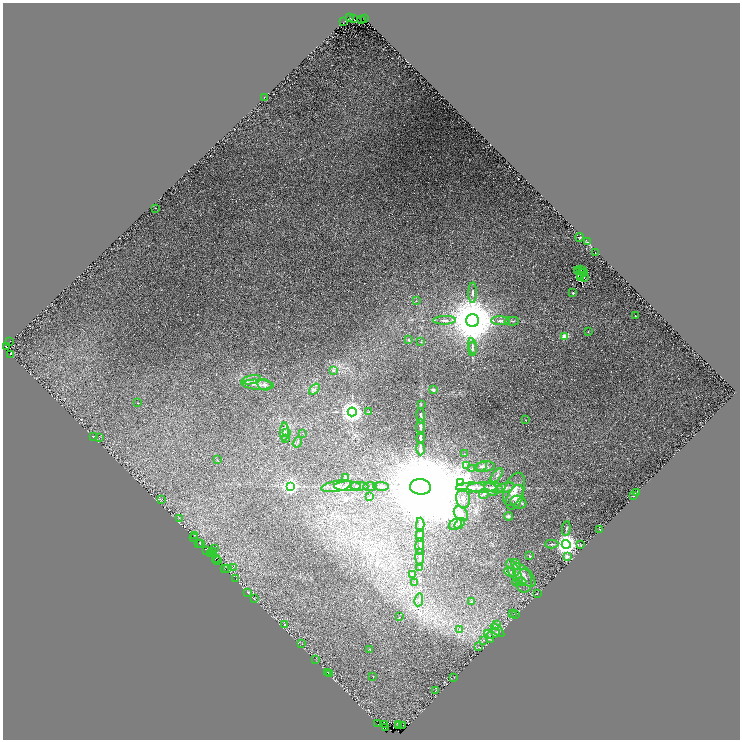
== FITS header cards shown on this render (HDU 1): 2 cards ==
NAXIS1  =                 1475
NAXIS2  =                 1475

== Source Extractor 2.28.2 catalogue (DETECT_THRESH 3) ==
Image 1475 x 1475 px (HDU 1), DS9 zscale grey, zoomed out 1/2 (1 PNG px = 2 x 2 image px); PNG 742 x 742 px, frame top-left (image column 2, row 1474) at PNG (3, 3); each listed source drawn as its Kron ellipse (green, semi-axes under 4 px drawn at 4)
Background 0.0525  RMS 0.011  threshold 0.034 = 3 sigma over >= 5 px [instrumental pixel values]
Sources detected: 225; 70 cannot appear on this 1/2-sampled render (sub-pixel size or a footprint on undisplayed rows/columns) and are neither listed nor drawn; the other 155 listed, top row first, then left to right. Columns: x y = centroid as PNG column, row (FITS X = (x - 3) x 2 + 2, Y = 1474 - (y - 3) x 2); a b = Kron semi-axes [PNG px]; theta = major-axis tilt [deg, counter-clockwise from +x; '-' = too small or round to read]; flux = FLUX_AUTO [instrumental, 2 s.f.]
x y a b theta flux
350 18 2 2 - 17
354 19 2 1 - 8
361 19 2 1 - 22
364 19 2 2 - 3.6
344 21 2 1 - 0.82
265 97 2 1 - 1.1
155 208 2 1 - 0.55
580 237 4 2 - 1.7
587 242 2 2 - 0.79
595 253 3 1 - 0.68
580 269 2 1 - 1
578 271 2 1 - 1.1
582 271 2 1 - 3.6
583 273 2 1 - 1.3
581 276 3 3 - 0.11
581 278 3 2 - 1.8
584 278 2 1 - 1.3
473 293 10 3 89 6.1
573 293 2 2 - 5
416 301 2 1 - 0.66
635 316 2 1 - 1.2
444 320 12 3 1 6.9
473 320 6 6 - 12000
500 321 9 3 -3 5.5
512 321 7 2 2 1.9
588 332 2 2 - 1.1
564 336 4 3 - 22
409 340 2 2 - 6.4
10 341 2 1 - 7.3
421 342 2 1 - 1.1
472 346 8 3 -78 5.4
7 347 2 1 - 110
472 349 7 3 -90 4.5
11 354 3 2 - 140
333 370 4 3 - 6
251 380 10 3 12 6.6
258 385 16 5 -3 16
264 385 7 5 -14 8.1
315 389 6 3 54 3.9
433 390 2 2 - 17
137 403 2 1 - 0.53
421 405 4 2 - 1.6
352 412 4 4 - 1700
369 412 3 2 - 1.2
421 416 8 3 -84 3.5
526 420 2 1 - 1.7
420 427 7 3 89 4.8
284 432 9 3 88 5.7
287 433 4 2 - 2.1
303 433 2 1 - 0.5
93 436 2 1 - 0.64
99 438 2 2 - 0.8
286 438 4 2 - 1.6
421 438 6 2 -86 6.2
297 442 5 2 - 2.2
421 449 6 2 89 11
465 454 2 2 - 0.77
217 460 2 2 - 0.91
466 466 3 2 - 1.7
481 466 6 4 40 4.5
485 466 10 5 5 7.8
472 469 4 3 - 2
497 475 8 3 52 3.7
345 478 4 3 - 2.8
461 483 4 2 - 1.9
291 486 4 4 - 660
337 486 15 5 10 16
348 486 13 5 0 12
359 486 9 3 -2 6.2
370 486 7 2 -1 6.7
381 486 7 2 -1 12
420 487 10 7 -7 89000
470 487 14 5 1 18
494 487 9 5 -8 7.6
482 488 14 5 0 14
505 488 10 4 17 7.4
491 489 8 6 -40 8.3
514 489 17 9 68 23
637 493 3 2 - 1.3
484 494 5 5 - 4.1
634 496 4 2 - 1.3
370 497 4 3 - 1.7
515 497 13 7 66 14
463 498 9 7 -83 13
161 499 4 4 - 2.2
518 502 8 6 -17 6.7
461 514 8 6 -47 11
508 516 4 3 - 3.4
179 518 4 1 - 1
455 524 7 5 35 8
460 524 6 4 52 4.8
420 525 7 2 88 11
566 528 8 2 84 1.8
600 529 2 2 - 0.55
195 535 3 1 - 7.5
420 535 6 2 88 6.1
194 538 2 2 - 24
199 543 2 1 - 9.6
201 544 3 1 - 18
552 544 6 3 2 2.6
566 544 4 4 - 1900
581 545 4 3 - 2.9
420 546 8 3 88 4.3
215 548 2 1 - 0.58
206 550 3 2 - 41
212 552 2 1 - 15
211 553 2 1 - 16
529 556 2 2 - 3.3
567 556 2 2 - 21
420 557 8 3 89 3.8
216 559 4 2 - 5
218 561 2 2 - 180
516 564 6 3 -59 3.9
233 567 2 2 - 0.94
225 568 3 1 - 4.1
420 568 4 4 - 2
228 569 2 1 - 8.9
510 572 6 3 -22 3.6
514 572 13 5 -63 14
413 574 2 2 - 11
524 575 14 7 -45 18
235 579 3 1 - 23
524 581 12 8 90 14
519 582 7 3 2 4.3
415 583 2 2 - 4.5
248 592 4 3 - 2.2
537 594 2 1 - 2.7
254 599 3 2 - 0.76
419 600 7 2 81 2.8
472 602 2 2 - 4.8
512 613 4 2 - 1.7
515 614 4 2 - 2.6
399 617 2 1 - 0.51
496 624 3 2 - 1.1
285 625 3 3 - 1.6
459 629 4 3 - 2.6
497 630 8 3 -45 5.8
493 634 7 3 20 4.8
489 636 7 2 -67 4.6
484 640 3 3 - 1.7
302 644 2 2 - 0.62
479 647 4 2 - 1.4
370 649 2 2 - 1.2
316 659 3 2 - 1.1
327 673 3 2 - 1.1
329 673 2 2 - 0.86
373 677 2 1 - 1.2
454 677 2 1 - 2.7
435 691 2 1 - 0.62
378 724 2 1 - 160
385 724 4 3 - 130
398 724 3 2 - 16
402 725 3 1 - 18
398 726 3 1 - 26
386 727 2 1 - 17
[70 sub-pixel or undisplayed-footprint detections neither listed nor drawn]